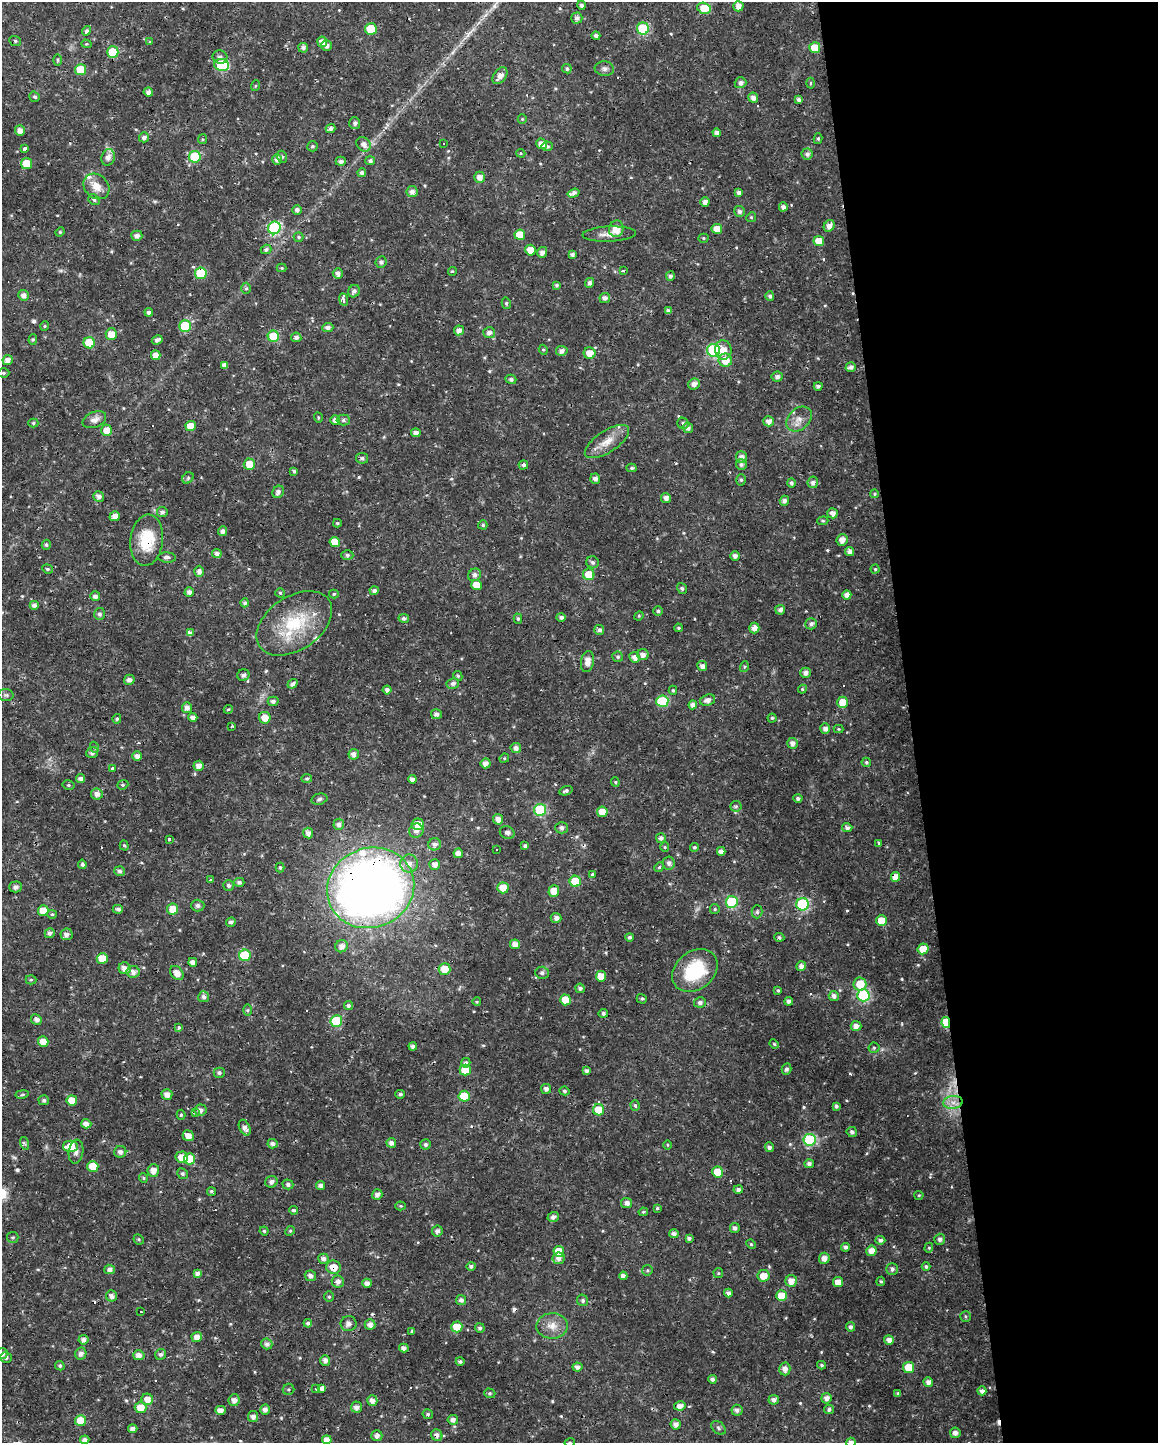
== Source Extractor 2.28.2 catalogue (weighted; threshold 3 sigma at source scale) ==
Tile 8 of 4 x 3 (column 4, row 2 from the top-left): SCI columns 3470-4625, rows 1449-2889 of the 4625 x 4381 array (HDU 1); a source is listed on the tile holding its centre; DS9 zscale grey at full resolution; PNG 1160 x 1445 px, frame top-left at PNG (2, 2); each listed source drawn as its Kron ellipse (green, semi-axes under 4 px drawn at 4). Shown black and unused: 21% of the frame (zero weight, under 3 of 4 exposures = <1% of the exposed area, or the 3 px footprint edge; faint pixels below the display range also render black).
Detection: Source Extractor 2.28.2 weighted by HDU 2 'WHT'; one run over the whole footprint, this tile lists its part. Background 0.0225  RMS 0.0028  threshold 0.0126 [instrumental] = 3 sigma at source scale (4.5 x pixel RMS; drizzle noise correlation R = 1.50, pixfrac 1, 0.0396/0.0396 arcsec/px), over >= 5 px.
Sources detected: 558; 2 too faint to see at this stretch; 28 cosmic-ray / hot-pixel residue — neither listed nor drawn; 4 inside a brighter listed object's ellipse — not listed separately; of the other 524, all 500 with FLUX_AUTO >= 0.301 (the completeness limit of this list) listed and drawn (24 fainter detections not listed), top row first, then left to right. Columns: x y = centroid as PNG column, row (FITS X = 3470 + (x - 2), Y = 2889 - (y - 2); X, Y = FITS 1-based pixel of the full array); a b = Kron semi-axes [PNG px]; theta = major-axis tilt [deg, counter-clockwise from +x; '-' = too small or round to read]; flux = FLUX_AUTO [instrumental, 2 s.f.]
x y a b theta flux
581 5 4 4 - 0.89
738 6 5 5 - 1.7
704 8 7 5 -17 5.5
577 18 5 5 - 1.2
371 29 6 6 - 8.2
643 29 6 6 - 17
87 31 5 4 - 0.69
596 36 4 4 - 0.89
15 41 6 4 -22 0.5
150 42 4 4 - 0.33
322 42 5 5 - 2
86 44 5 4 - 0.37
327 46 5 5 - 1.2
303 48 5 5 - 0.85
815 48 5 5 - 4.5
113 52 6 5 - 8.8
220 57 7 6 - 0.96
58 60 6 4 90 0.36
222 65 7 6 - 21
567 69 5 4 - 0.68
604 69 9 7 -5 1
81 70 5 5 - 7.4
500 76 9 6 53 1.9
740 83 6 5 - 1.1
810 83 5 3 - 0.3
255 86 5 3 - 0.31
148 92 5 4 - 1.4
35 97 5 4 - 0.54
753 98 5 4 - 1.3
799 100 4 4 - 1
522 119 5 4 - 0.32
355 123 6 5 - 0.85
331 128 5 4 - 1
20 130 5 5 - 1.6
717 133 4 4 - 1.1
144 137 5 5 - 1
203 139 5 4 - 0.36
818 139 5 4 - 0.43
363 144 8 6 -42 1.5
443 144 3 3 - 0.5
541 144 5 5 - 2.3
312 146 5 5 - 0.48
547 146 5 5 - 0.74
25 149 3 3 - 15
521 153 4 3 - 0.32
807 154 5 5 - 0.93
108 157 8 6 73 1.6
195 157 6 6 - 15
282 157 6 5 - 0.51
277 159 5 5 - 1.3
341 161 5 4 - 1
370 161 5 4 - 0.7
27 163 5 5 - 6
362 173 4 4 - 1
480 177 5 5 - 1.8
96 186 14 11 -43 3.3
412 192 5 5 - 1.4
739 192 4 4 - 1.1
573 193 6 4 17 0.89
94 200 6 4 -40 0.58
705 202 5 4 - 1.4
783 207 4 4 - 1.1
297 210 5 4 - 0.95
740 211 5 5 - 0.95
751 217 5 4 - 0.34
829 226 6 5 - 1.7
274 228 6 6 - 35
616 229 8 7 - 3.9
717 229 5 5 - 3
60 232 4 4 - 0.31
609 234 27 7 2 2.5
520 235 5 5 - 4.8
137 236 5 5 - 1.3
299 237 5 5 - 0.57
703 238 5 4 - 0.39
819 241 5 5 - 3.2
266 249 5 4 - 0.86
530 250 5 5 - 3.6
542 252 5 5 - 1.2
572 255 4 4 - 0.99
381 262 6 5 - 0.82
282 268 5 4 - 0.32
452 271 4 4 - 0.35
623 271 4 3 - 1.2
201 273 6 6 - 13
338 273 5 5 - 1.1
670 276 5 4 - 0.87
590 283 5 4 - 0.84
557 285 4 4 - 0.53
246 288 6 5 - 0.57
354 291 6 5 - 0.95
23 295 5 5 - 1.4
770 296 5 4 - 0.7
605 298 5 5 - 1.2
344 299 6 3 -81 1.1
506 303 6 4 -77 0.42
668 311 4 4 - 0.91
149 312 4 4 - 0.93
45 326 5 4 - 0.33
185 326 6 5 - 16
328 327 5 4 - 0.98
459 330 5 4 - 1.4
489 333 6 5 - 1.1
111 334 6 5 - 3.2
273 336 5 5 - 9.2
296 337 5 5 - 0.94
33 339 5 4 - 0.42
157 340 5 4 - 1.1
89 343 6 5 - 7.6
543 350 5 4 - 0.4
714 350 6 6 - 35
723 350 10 8 -83 2.8
562 351 6 5 - 1.3
590 353 6 5 - 3.2
156 355 5 5 - 2
8 360 5 5 - 1.9
725 360 7 6 - 4.4
224 365 4 4 - 1
851 367 5 4 - 1.1
3 373 6 4 -1 0.5
777 377 5 5 - 1
511 379 5 4 - 0.78
694 384 6 5 - 1.5
818 386 4 3 - 0.67
318 418 5 3 - 0.31
799 419 14 10 43 2.6
94 420 12 7 23 1.7
335 420 5 4 - 1.2
343 420 7 5 0 0.6
769 421 5 5 - 1.5
33 423 5 4 - 0.4
683 423 6 5 - 0.67
191 426 5 5 - 3.6
688 428 5 5 - 1
107 430 6 5 - 3.1
416 433 4 4 - 1.2
607 442 25 10 33 4.2
741 457 6 5 - 1.3
362 458 6 5 - 0.65
249 464 5 5 - 4.4
741 464 5 5 - 0.79
523 465 5 4 - 0.75
631 468 5 4 - 0.44
294 471 4 4 - 0.48
188 478 6 5 - 0.5
595 479 5 5 - 1.1
741 480 6 5 - 0.48
813 482 6 5 - 1.1
791 483 5 4 - 0.71
278 492 6 5 - 0.91
875 494 4 4 - 0.37
99 496 5 5 - 1.2
666 498 5 5 - 1.2
784 501 5 4 - 1.1
162 512 5 5 - 0.94
833 513 5 5 - 1.3
115 516 5 5 - 1.6
823 521 5 4 - 0.35
337 523 4 3 - 0.39
483 525 4 4 - 0.55
223 531 5 4 - 1.1
147 540 26 16 84 10
842 540 6 5 - 1.7
335 542 5 5 - 4.5
46 545 5 4 - 0.47
850 552 4 4 - 1.3
217 554 5 4 - 1.2
347 555 6 5 - 0.66
735 556 5 5 - 1.1
167 557 9 5 -4 1.1
593 562 6 6 - 0.67
47 569 5 4 - 0.42
875 569 4 4 - 0.34
199 571 5 5 - 1.3
589 574 6 5 - 4.5
475 575 7 6 - 1.1
476 585 5 5 - 4.1
682 588 5 4 - 0.49
374 591 4 4 - 0.84
189 592 5 4 - 1.1
280 593 4 4 - 0.4
334 594 5 4 - 0.38
847 595 4 4 - 1.7
95 596 5 5 - 0.98
245 603 4 4 - 0.68
34 605 4 4 - 1.2
780 610 5 4 - 0.89
658 611 5 5 - 0.52
99 614 6 5 - 0.82
639 616 5 4 - 0.32
561 617 4 4 - 0.81
404 618 5 4 - 0.87
518 619 5 4 - 0.47
294 623 42 26 34 17
811 624 6 5 - 0.91
678 628 4 3 - 0.36
754 628 5 5 - 1.6
599 630 5 5 - 0.99
190 633 4 4 - 1.3
643 655 5 5 - 1.3
618 657 5 5 - 0.48
635 657 5 5 - 1.6
587 662 11 6 80 2.3
702 666 5 5 - 1.5
744 667 5 3 - 0.39
805 673 5 5 - 1.3
243 675 6 5 - 0.92
458 676 5 4 - 0.41
129 680 5 5 - 1.2
453 683 6 5 - 1
293 684 5 4 - 1
802 689 4 4 - 0.41
387 690 4 4 - 0.94
673 690 4 4 - 0.38
6 695 7 6 - 0.64
708 700 8 5 18 1.3
273 701 5 4 - 0.77
662 701 6 5 - 17
843 702 5 5 - 4.4
693 705 4 4 - 1.4
187 708 5 5 - 1.3
228 709 4 4 - 0.33
436 714 5 5 - 1.1
193 717 4 4 - 1.5
265 718 6 6 - 3
772 718 4 4 - 0.35
117 719 5 4 - 0.55
232 726 3 3 - 0.33
825 728 5 5 - 1.3
838 729 5 4 - 0.31
792 743 5 5 - 1.3
94 747 5 3 - 0.35
516 748 5 5 - 1.1
92 753 6 5 - 0.94
354 754 5 5 - 1.4
137 756 5 5 - 1.5
504 758 5 4 - 0.36
866 762 5 4 - 0.5
486 763 5 5 - 1.7
199 766 5 5 - 1.6
113 768 4 3 - 2
307 778 5 4 - 0.4
81 779 4 4 - 1
412 779 4 4 - 1.1
615 782 4 4 - 0.35
68 785 6 4 -13 0.47
123 785 6 4 20 0.39
566 791 7 4 19 0.68
97 794 6 5 - 1.4
798 798 4 4 - 0.77
319 799 8 5 13 0.65
736 806 5 5 - 0.42
540 810 6 6 - 22
602 812 5 5 - 3.3
498 819 5 5 - 1.7
339 824 5 5 - 1.2
418 824 6 6 - 4.3
562 828 6 6 - 0.91
847 828 5 4 - 0.99
416 831 7 7 - 1.5
507 832 7 6 - 0.85
308 833 5 5 - 1.3
661 838 5 5 - 1.1
169 839 3 3 - 2.2
878 843 4 3 - 0.5
435 844 6 6 - 1.3
124 845 5 4 - 0.4
525 846 4 3 - 0.73
665 847 5 4 - 0.35
694 847 4 4 - 0.55
497 849 3 2 - 0.33
721 851 4 4 - 1.3
458 853 5 4 - 1.9
669 863 6 6 - 0.99
82 864 4 4 - 0.61
409 864 9 9 - 2.2
435 864 5 5 - 1.6
280 867 5 4 - 0.35
659 867 5 4 - 0.37
120 871 5 5 - 0.83
593 875 3 3 - 8.6
896 877 5 4 - 2.6
210 880 3 3 - 1.3
575 881 5 5 - 8
239 882 5 4 - 0.81
229 885 5 5 - 0.72
16 887 6 5 - 1.2
371 888 44 39 21 270
503 888 5 5 - 4.8
554 891 6 5 - 3.8
732 902 6 6 - 18
803 904 6 6 - 30
198 905 6 6 - 0.82
118 909 5 4 - 1
173 909 5 5 - 3.8
715 909 5 4 - 0.38
43 911 5 5 - 3.8
757 912 6 5 - 0.5
52 914 5 4 - 0.4
556 918 5 5 - 1.2
881 921 5 5 - 4
231 922 5 4 - 0.72
50 933 5 4 - 0.97
66 934 6 5 - 1.4
629 937 4 4 - 0.59
779 937 5 3 - 0.53
515 944 5 4 - 2.2
341 946 6 6 - 1.7
923 949 6 5 - 3.9
245 955 6 5 - 15
102 958 5 5 - 4.6
193 962 4 4 - 1.2
801 966 5 4 - 1.1
125 968 6 6 - 1.8
444 969 6 6 - 3.8
695 970 25 19 38 15
133 972 6 6 - 1.5
177 973 8 5 -50 2.5
542 973 7 6 - 0.79
601 976 5 5 - 3.4
31 980 5 4 - 0.4
860 984 6 6 - 5.4
580 988 5 4 - 0.81
778 990 4 3 - 0.35
863 995 6 6 - 25
834 996 5 5 - 1.3
204 997 5 5 - 0.95
642 999 5 4 - 0.46
565 1000 5 5 - 6
789 1001 4 4 - 0.92
477 1002 4 3 - 0.32
700 1002 6 5 - 0.87
348 1006 4 4 - 0.65
247 1010 6 4 89 0.41
603 1013 4 4 - 0.7
36 1019 6 5 - 1.1
336 1021 6 6 - 15
946 1022 6 4 -79 12
856 1026 5 5 - 1.5
179 1028 3 3 - 5.9
43 1042 5 5 - 2.7
774 1044 5 4 - 0.33
413 1046 4 4 - 0.98
874 1048 5 5 - 0.43
466 1063 5 4 - 0.89
786 1069 5 5 - 0.72
465 1070 5 5 - 5.3
586 1071 4 4 - 0.85
219 1073 5 5 - 0.75
546 1089 5 5 - 1.1
564 1091 5 4 - 0.52
22 1094 7 3 10 0.41
167 1094 5 5 - 1.7
400 1094 5 4 - 0.67
464 1096 5 5 - 8
44 1100 5 5 - 0.7
72 1100 5 5 - 3.2
953 1102 10 6 7 1.8
635 1105 5 4 - 0.5
836 1106 4 3 - 0.61
201 1110 6 5 - 1.2
599 1110 6 5 - 6.8
195 1113 4 3 - 0.8
181 1115 5 4 - 0.44
86 1124 5 5 - 1.5
245 1128 8 5 -63 1.3
852 1132 5 5 - 0.82
188 1136 6 5 - 2.4
809 1140 6 6 - 23
24 1143 6 4 -72 0.47
391 1143 5 4 - 1.2
273 1144 5 4 - 0.96
425 1144 5 5 - 0.66
667 1145 5 3 - 0.3
70 1146 7 6 - 4.9
769 1147 5 4 - 0.89
76 1152 12 7 82 1.3
120 1152 6 6 - 1.1
182 1157 6 5 - 3.1
190 1159 5 5 - 7.2
809 1164 5 4 - 1
93 1166 5 5 - 6.2
153 1170 6 6 - 2.2
718 1172 5 5 - 5.6
183 1174 6 5 - 0.55
143 1178 5 4 - 0.33
271 1182 6 5 - 1
288 1184 5 5 - 0.78
321 1186 4 4 - 1
738 1190 4 4 - 0.91
211 1191 5 4 - 0.48
377 1195 5 5 - 1.1
919 1195 4 4 - 0.31
627 1203 5 5 - 1.3
401 1206 5 4 - 0.36
657 1208 4 3 - 0.42
294 1210 4 3 - 1.9
643 1212 5 3 - 0.51
553 1217 5 5 - 1.1
735 1228 5 5 - 0.87
264 1231 4 4 - 0.46
290 1231 5 4 - 0.39
437 1231 5 5 - 0.97
674 1234 5 4 - 1.1
13 1237 6 5 - 0.47
689 1238 4 3 - 0.76
139 1239 5 4 - 0.42
940 1239 5 5 - 1.1
880 1240 5 4 - 1
751 1244 5 4 - 0.34
846 1247 4 4 - 1
929 1248 5 4 - 0.4
559 1251 5 5 - 4.3
871 1251 5 5 - 2.4
559 1258 6 5 - 1.4
824 1258 5 5 - 1.6
323 1259 5 5 - 1.1
471 1266 5 4 - 0.71
334 1267 7 6 - 3.1
926 1267 4 4 - 0.51
110 1269 5 4 - 1.3
892 1269 6 5 - 0.92
647 1270 5 5 - 0.4
198 1273 4 4 - 1.3
718 1273 5 5 - 0.35
310 1276 6 5 - 1.2
623 1276 4 4 - 1.2
763 1276 6 5 - 3.1
791 1281 6 6 - 2.4
881 1281 4 4 - 0.47
338 1282 6 6 - 1.3
838 1282 5 5 - 2.8
367 1283 4 4 - 1.3
728 1293 4 4 - 1.1
111 1296 6 5 - 1.3
781 1296 5 5 - 4.9
329 1297 5 4 - 0.44
461 1300 5 5 - 1
583 1300 6 5 - 0.7
141 1312 3 3 - 1.2
966 1316 5 5 - 0.46
308 1323 4 4 - 0.71
348 1324 8 7 - 1.2
370 1324 5 5 - 1.5
552 1326 15 12 2 3.4
457 1327 5 5 - 4.7
850 1327 5 4 - 0.87
480 1328 5 5 - 0.67
412 1332 4 3 - 0.74
197 1337 5 5 - 1.8
83 1340 5 4 - 1.2
889 1340 5 4 - 1.5
267 1344 5 5 - 1.1
404 1348 5 4 - 1.3
81 1353 6 5 - 1.1
2 1354 5 5 - 1.2
161 1354 6 5 - 0.76
139 1355 5 5 - 1.6
6 1358 6 5 - 0.78
325 1360 5 5 - 1.3
460 1361 4 4 - 0.54
821 1365 4 3 - 0.45
60 1366 5 4 - 0.48
577 1367 5 4 - 1.3
909 1367 5 5 - 6.3
785 1369 6 5 - 1.6
712 1379 4 4 - 1
928 1382 5 4 - 1.4
322 1388 3 3 - 26
288 1389 6 5 - 0.47
316 1389 3 2 - 0.42
982 1391 4 4 - 1.1
490 1393 6 4 -19 0.43
898 1393 4 4 - 0.51
826 1398 5 5 - 1.5
147 1399 6 5 - 2.4
234 1400 6 5 - 1.5
372 1400 5 5 - 1.5
774 1400 5 5 - 0.99
680 1406 5 4 - 1.6
356 1407 5 5 - 1.4
141 1408 6 5 - 3.4
220 1410 5 4 - 2.2
265 1410 5 4 - 1.4
737 1410 5 5 - 0.98
829 1410 5 4 - 0.69
428 1414 5 5 - 0.65
253 1417 5 5 - 1.2
453 1420 5 5 - 1.3
80 1421 5 5 - 4.9
676 1424 5 5 - 1.4
718 1428 8 5 -42 0.67
133 1429 4 4 - 1.2
955 1433 5 5 - 1.4
437 1435 6 5 - 1.2
377 1436 5 5 - 1.2
85 1440 4 4 - 1.1
327 1440 4 4 - 2
570 1442 5 3 - 0.31
851 1442 5 4 - 1.3
Overlapping masked pixels (flux is a lower limit): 7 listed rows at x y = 201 273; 147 540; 294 623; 371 888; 946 1022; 334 1267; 437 1435
Isophote crosses this tile's border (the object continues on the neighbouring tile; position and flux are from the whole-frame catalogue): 3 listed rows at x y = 2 1354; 570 1442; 851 1442